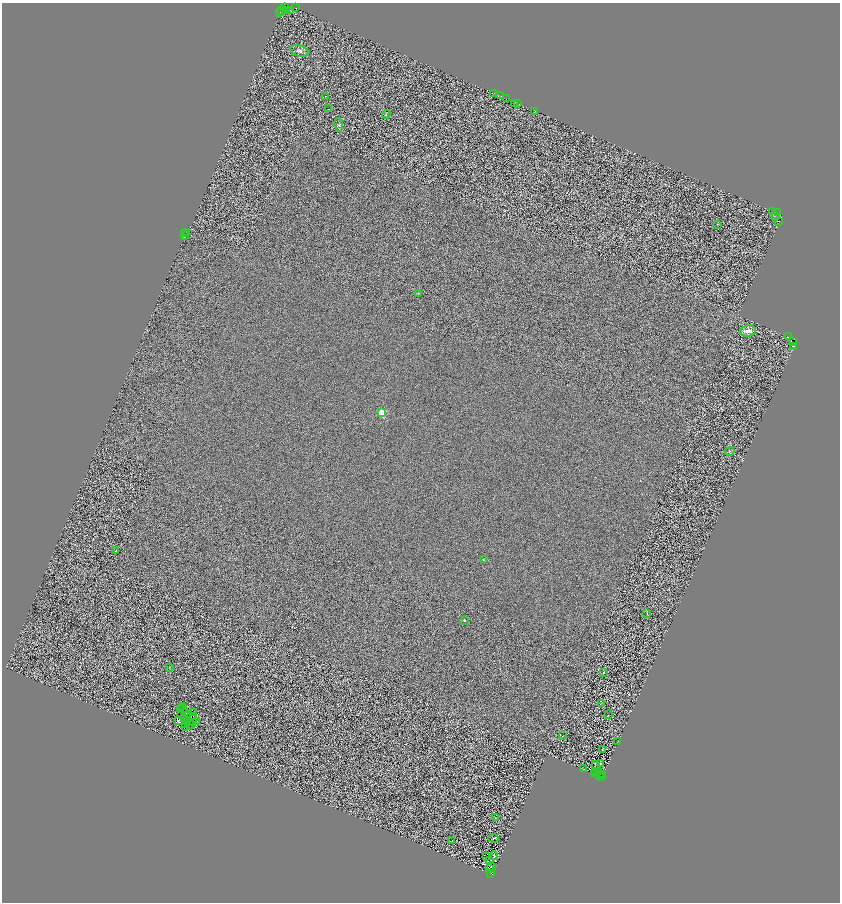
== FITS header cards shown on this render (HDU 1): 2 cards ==
NAXIS1  =                 1676
NAXIS2  =                 1800

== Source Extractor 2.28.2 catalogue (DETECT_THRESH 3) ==
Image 1676 x 1800 px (HDU 1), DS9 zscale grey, zoomed out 1/2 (1 PNG px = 2 x 2 image px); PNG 842 x 904 px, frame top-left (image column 1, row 1799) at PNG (2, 3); each listed source drawn as its Kron ellipse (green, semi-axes under 4 px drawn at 4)
Background 0.646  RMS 2.7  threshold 8.06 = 3 sigma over >= 5 px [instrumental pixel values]
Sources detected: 136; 56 cannot appear on this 1/2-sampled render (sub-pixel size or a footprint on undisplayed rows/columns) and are neither listed nor drawn; the other 80 listed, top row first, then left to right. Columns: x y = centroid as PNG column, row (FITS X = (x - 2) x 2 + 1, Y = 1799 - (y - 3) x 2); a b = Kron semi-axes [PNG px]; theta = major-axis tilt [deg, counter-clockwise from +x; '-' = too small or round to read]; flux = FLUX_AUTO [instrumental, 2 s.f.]
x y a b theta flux
285 7 2 1 - 3300
296 8 2 1 - 1300
282 10 2 1 - 280
286 10 2 1 - 4500
290 11 2 1 - 790
280 12 2 1 - 1400
299 51 9 5 -17 1800
494 93 2 1 - 870
325 96 2 1 - 450
501 96 2 1 - 760
506 99 2 1 - 200
514 104 2 1 - 820
517 104 2 1 - 1000
329 109 2 1 - 680
534 111 3 2 - 3700
386 114 4 3 - 540
339 125 7 4 -80 940
772 212 2 1 - 150
777 213 3 1 - 950
776 217 2 1 - 1100
779 221 2 1 - 690
718 224 2 1 - 140
186 233 3 1 - 1400
185 234 2 1 - 710
184 235 2 1 - 93
418 293 3 2 - 180
748 331 8 5 6 3700
788 337 2 1 - 3400
793 342 2 1 - 510
794 346 2 1 - 130
381 413 3 3 - 43000
730 451 5 2 - 510
116 551 2 2 - 570
483 560 4 3 - 460
647 614 3 2 - 300
464 620 2 2 - 860
169 668 4 1 - 190
604 673 2 1 - 3300
602 703 4 2 - 220
183 706 2 1 - 580
182 709 3 1 - 350
180 710 2 1 - 200
186 712 3 1 - 210
194 712 2 2 - 160
182 715 2 1 - 190
608 715 2 1 - 94
187 716 2 1 - 190
194 717 2 1 - 97
184 718 2 2 - 61
179 720 3 2 - 240
186 721 3 1 - 57
187 722 2 1 - 120
194 722 2 2 - 290
197 722 2 1 - 260
185 724 2 1 - 56
189 724 2 1 - 160
191 725 3 1 - 56
186 727 3 1 - 98
563 736 3 1 - 130
617 742 2 1 - 120
602 749 4 1 - 340
600 763 2 2 - 250
596 764 2 2 - 4000
583 769 3 2 - 140
599 771 3 2 - 300
595 772 2 1 - 170
595 774 2 1 - 120
601 774 2 2 - 720
603 774 2 1 - 1600
599 776 2 1 - 2700
602 777 2 1 - 16000
495 818 2 1 - 140
494 838 5 4 - 270
452 840 2 1 - 680
494 856 4 2 - 460
486 857 4 1 - 170
490 860 2 1 - 180
491 867 5 1 - 280
489 868 2 1 - 160
490 873 2 1 - 1300
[56 sub-pixel or undisplayed-footprint detections neither listed nor drawn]